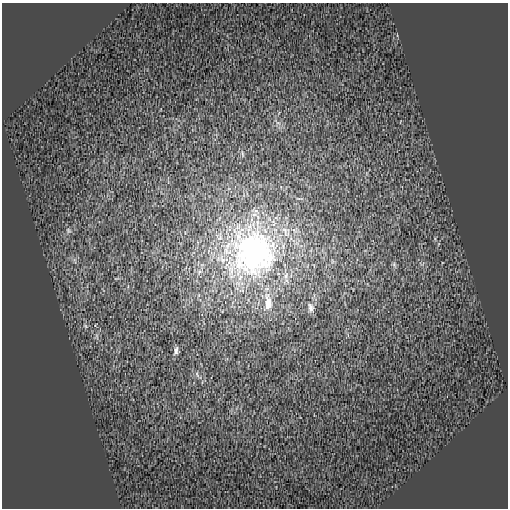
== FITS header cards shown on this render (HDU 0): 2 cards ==
NAXIS1  =                  506
NAXIS2  =                  506

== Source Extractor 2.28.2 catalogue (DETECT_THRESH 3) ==
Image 506 x 506 px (HDU 0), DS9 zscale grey, 1 PNG px = 1 image px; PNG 510 x 510 px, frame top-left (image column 1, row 506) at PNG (2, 3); no overlay
Background 0.00979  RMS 0.04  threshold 0.121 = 3 sigma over >= 5 px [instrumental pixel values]
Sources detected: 5; all 5 listed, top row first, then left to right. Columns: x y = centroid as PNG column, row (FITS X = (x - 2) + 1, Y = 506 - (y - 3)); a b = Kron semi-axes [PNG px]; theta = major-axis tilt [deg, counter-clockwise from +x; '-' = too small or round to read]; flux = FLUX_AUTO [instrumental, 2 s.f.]
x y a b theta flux
68 230 6 4 -47 4.7
253 253 73 72 - 970
268 302 25 11 -86 48
311 308 13 8 -81 13
176 351 10 5 75 8.1